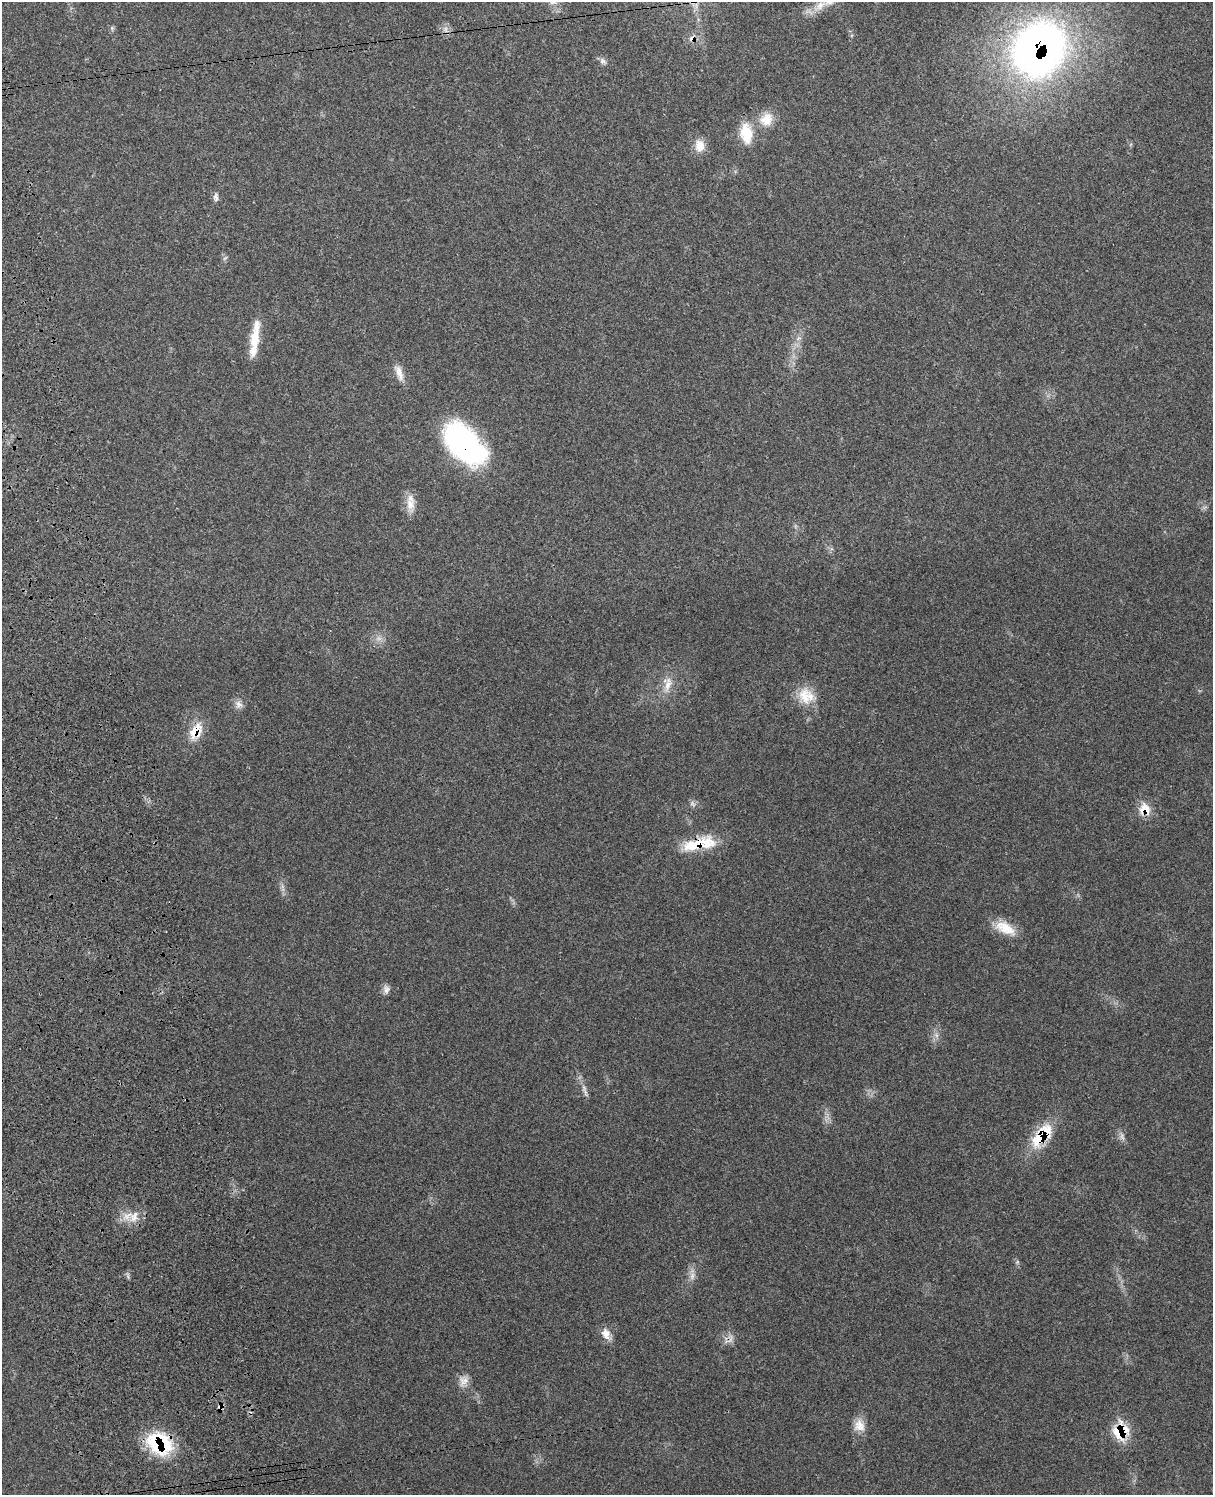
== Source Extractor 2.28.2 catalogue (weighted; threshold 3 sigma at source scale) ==
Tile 7 of 4 x 3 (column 3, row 2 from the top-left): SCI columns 2542-3752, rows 1667-3159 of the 5080 x 4929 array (HDU 1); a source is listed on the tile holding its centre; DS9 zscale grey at full resolution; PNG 1215 x 1497 px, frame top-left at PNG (2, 2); no overlay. Shown black and unused: <1% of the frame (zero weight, under 3 of 4 exposures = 6% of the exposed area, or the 3 px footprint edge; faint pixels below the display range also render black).
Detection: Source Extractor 2.28.2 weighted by HDU 2 'WHT'; one run over the whole footprint, this tile lists its part. Background 0.202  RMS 0.008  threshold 0.0358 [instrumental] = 3 sigma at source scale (4.5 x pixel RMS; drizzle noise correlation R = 1.50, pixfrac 1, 0.05/0.05 arcsec/px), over >= 5 px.
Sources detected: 38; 6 too faint to see at this stretch — not listed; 1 inside a brighter listed object's ellipse — not listed separately; the other 31 listed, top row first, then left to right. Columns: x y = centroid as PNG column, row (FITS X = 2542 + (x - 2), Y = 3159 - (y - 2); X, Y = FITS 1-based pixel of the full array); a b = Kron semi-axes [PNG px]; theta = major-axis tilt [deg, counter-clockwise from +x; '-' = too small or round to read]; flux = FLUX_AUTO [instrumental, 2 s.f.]
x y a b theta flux
820 5 25 10 38 14
445 29 10 6 -84 3.5
692 38 10 7 41 4.3
1039 49 63 55 55 420
603 61 12 7 -38 2.9
766 119 19 17 44 14
746 133 27 15 -83 20
699 146 17 12 89 9.6
216 197 12 6 89 2.8
798 338 9 3 21 1.5
255 339 47 9 83 21
399 373 23 8 -70 7.7
464 444 53 28 -47 140
410 504 22 12 -87 10
668 684 23 9 77 9.7
806 696 24 20 -59 19
239 704 12 8 -34 4.2
196 731 24 14 59 17
1144 809 17 16 - 12
699 844 48 15 11 32
1005 928 30 15 -27 17
386 989 12 8 -89 3.7
584 1090 22 5 -71 4.5
1041 1136 35 15 50 36
134 1217 17 11 58 9.7
606 1334 16 10 -60 7.3
463 1381 15 12 50 6.8
220 1407 11 7 43 2.9
859 1426 17 15 -78 9.6
1121 1431 23 20 64 25
160 1443 28 22 -29 58
Overlapping masked pixels (flux is a lower limit): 10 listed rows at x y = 692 38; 1039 49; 464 444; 196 731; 1144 809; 699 844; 1041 1136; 220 1407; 1121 1431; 160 1443
Isophote crosses this tile's border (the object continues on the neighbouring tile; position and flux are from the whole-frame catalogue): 1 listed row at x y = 820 5